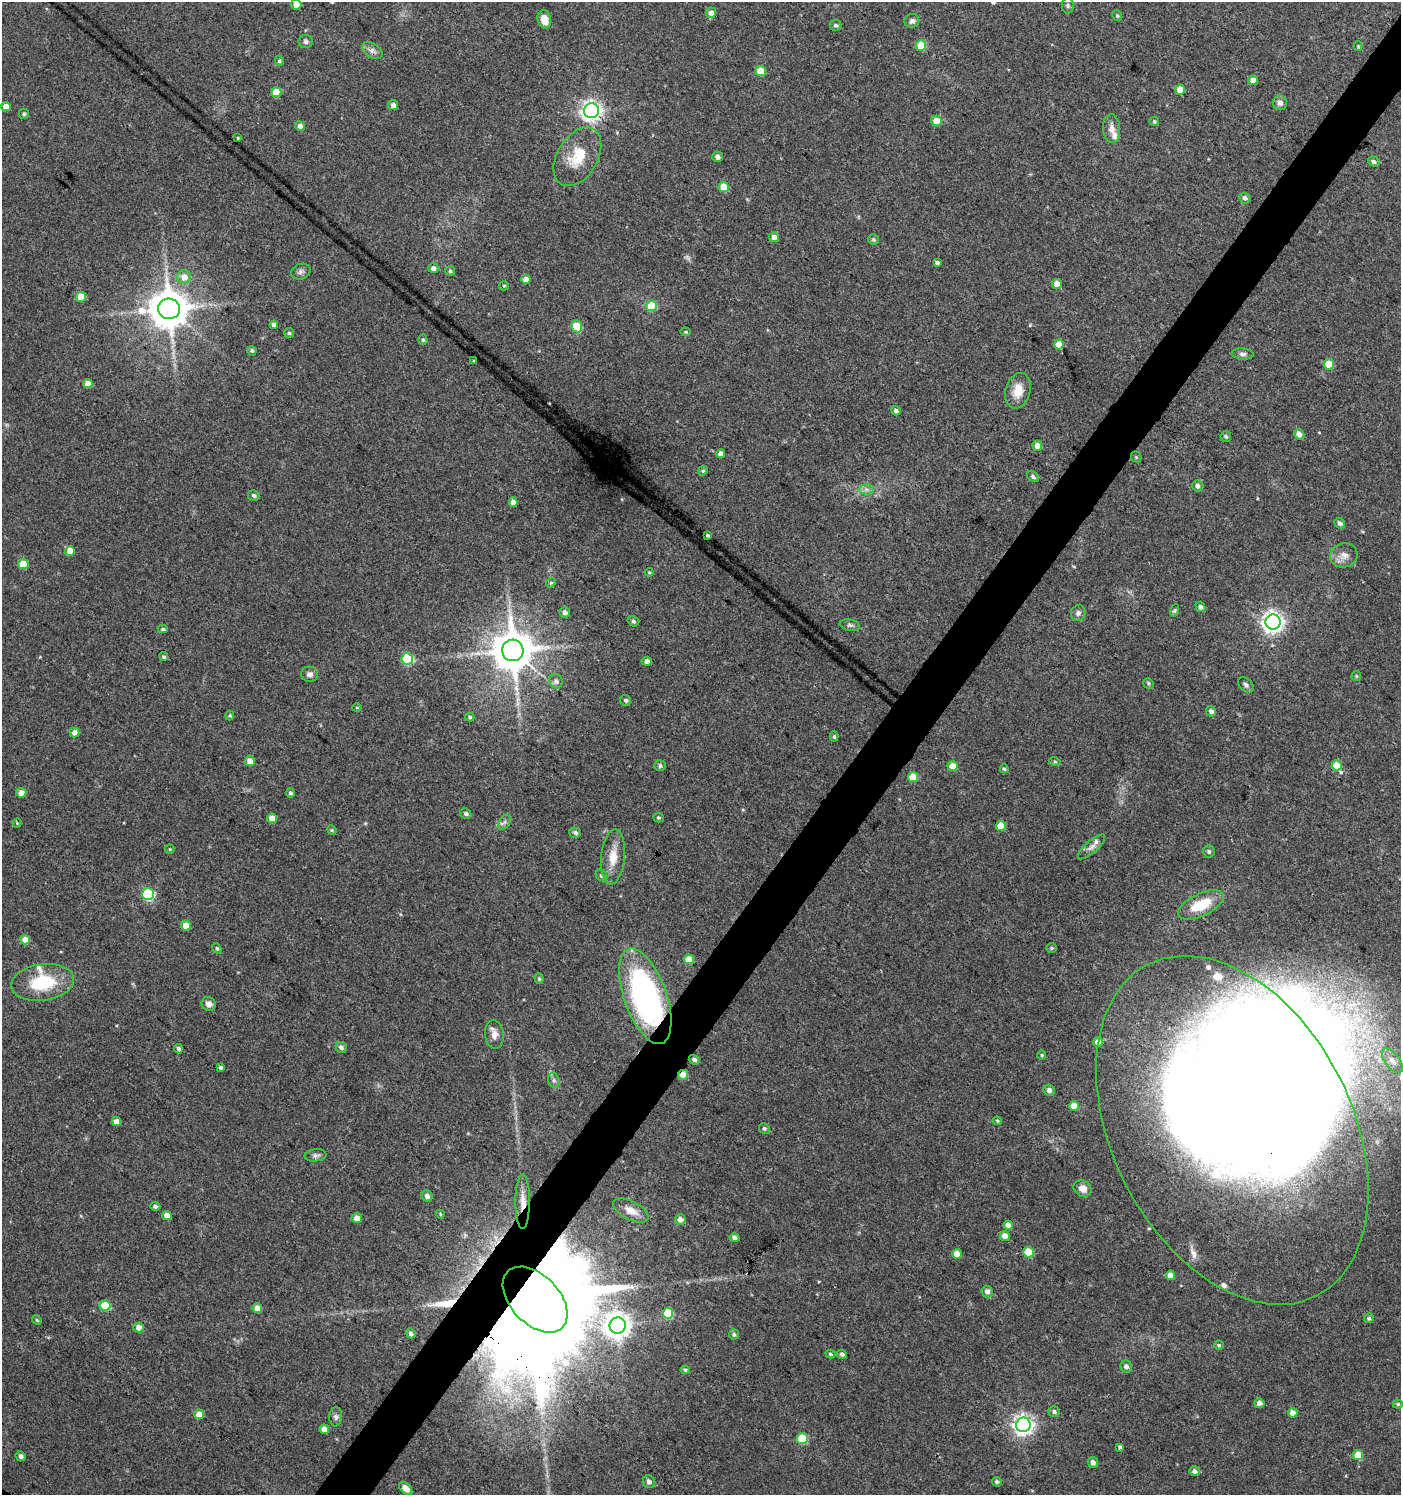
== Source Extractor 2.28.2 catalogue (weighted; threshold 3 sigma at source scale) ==
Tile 10 of 4 x 4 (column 2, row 3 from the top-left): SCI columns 1576-2974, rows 1502-2994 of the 6017 x 5983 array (HDU 1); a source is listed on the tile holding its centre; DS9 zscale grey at full resolution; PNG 1403 x 1497 px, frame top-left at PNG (2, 2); each listed source drawn as its Kron ellipse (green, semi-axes under 4 px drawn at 4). Shown black and unused: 4% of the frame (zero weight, under 3 of 4 exposures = <1% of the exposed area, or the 3 px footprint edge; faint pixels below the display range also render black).
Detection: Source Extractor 2.28.2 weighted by HDU 2 'WHT'; one run over the whole footprint, this tile lists its part. Background 0.0237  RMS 0.0039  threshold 0.0177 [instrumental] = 3 sigma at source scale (4.5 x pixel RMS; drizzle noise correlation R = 1.50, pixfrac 1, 0.0396/0.0396 arcsec/px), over >= 5 px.
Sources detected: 212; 1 too faint to see at this stretch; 5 inside a brighter object's white glare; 1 cosmic-ray / hot-pixel residue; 1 long thin detection or spike segment (spike, bleed or trail) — neither listed nor drawn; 7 inside a brighter listed object's ellipse — not listed separately; the other 197 listed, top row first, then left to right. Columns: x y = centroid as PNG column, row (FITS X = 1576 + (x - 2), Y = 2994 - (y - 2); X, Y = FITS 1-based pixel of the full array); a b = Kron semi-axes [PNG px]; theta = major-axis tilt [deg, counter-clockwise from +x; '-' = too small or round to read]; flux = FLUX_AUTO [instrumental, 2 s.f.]
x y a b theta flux
296 4 5 5 - 4.4
1068 6 8 6 90 0.97
711 13 5 5 - 2.5
1117 15 6 4 -56 0.65
544 19 9 6 -76 4.8
912 21 7 7 - 1.8
836 25 6 5 - 0.87
306 41 7 6 - 0.97
921 45 5 5 - 11
1358 46 4 4 - 0.41
372 51 11 7 -35 1.8
279 61 5 4 - 0.66
761 71 5 5 - 11
1253 80 5 4 - 4.1
1180 90 5 5 - 6.2
276 92 5 5 - 11
1280 103 7 7 - 1.7
393 105 5 5 - 1.6
6 107 5 4 - 4.5
591 111 7 7 - 210
24 114 5 5 - 0.75
936 121 5 5 - 5.6
1154 121 5 4 - 0.58
300 126 5 4 - 1.9
1112 128 14 8 -86 3
238 138 3 2 - 0.34
577 157 32 20 59 13
718 157 5 5 - 1.5
1374 162 6 5 - 1.1
724 187 5 5 - 9.1
1245 198 6 5 - 1.1
774 237 5 5 - 2.5
873 239 5 5 - 0.68
937 263 4 4 - 1.1
433 268 5 5 - 1.8
450 271 5 5 - 0.72
301 272 10 7 23 1.4
184 277 7 6 - 3.5
526 279 5 4 - 3.1
1057 284 5 5 - 3.6
504 286 5 4 - 0.47
81 297 5 5 - 7.5
652 306 5 5 - 13
169 309 11 10 - 1200
274 325 4 4 - 2.1
577 326 6 5 - 10
685 332 5 4 - 0.49
289 333 5 5 - 0.61
423 340 5 4 - 0.69
1059 344 5 4 - 5.5
252 351 5 4 - 0.67
1243 354 11 5 -4 1.3
474 361 3 2 - 0.4
1329 364 5 5 - 8.3
88 384 5 4 - 3.7
1018 391 18 12 74 5.9
896 411 5 4 - 1.1
1299 434 5 5 - 2.3
1226 436 5 5 - 0.81
1037 446 5 5 - 3.2
720 454 4 4 - 2
1136 457 6 5 - 0.54
703 471 5 4 - 0.64
1033 476 6 5 - 0.95
1198 486 6 5 - 1.4
866 489 7 5 0 1.3
254 495 6 5 - 0.92
513 502 4 4 - 3.1
1340 523 6 4 -41 1.1
707 535 3 3 - 0.6
70 551 5 5 - 4.7
1344 555 14 12 10 3.3
23 564 5 5 - 11
649 572 4 4 - 0.38
551 583 5 4 - 0.65
1200 607 5 4 - 1.2
1175 610 6 4 71 0.61
565 612 5 5 - 1.5
1078 613 8 7 - 1.4
633 621 6 5 - 0.8
1273 622 7 7 - 220
850 625 10 5 -10 1.1
163 629 5 3 - 0.72
513 650 11 10 - 1400
164 657 4 4 - 0.77
407 659 6 5 - 28
647 661 5 4 - 1.7
310 674 8 7 - 1.7
1356 676 5 4 - 0.46
556 681 7 6 - 1.4
1148 683 5 5 - 0.69
1246 685 9 6 -45 1.2
626 700 6 5 - 0.79
357 707 5 3 - 0.35
1211 711 5 5 - 1.3
230 716 5 4 - 0.61
470 717 4 4 - 0.57
74 733 5 5 - 2.6
834 737 5 4 - 0.68
250 761 5 5 - 3.2
1055 762 6 3 -19 0.49
660 766 6 5 - 0.95
953 766 5 5 - 5.1
1337 766 5 5 - 10
1004 769 4 4 - 0.6
913 777 5 5 - 8.8
21 793 5 5 - 3.1
290 793 4 4 - 1
466 813 6 5 - 0.97
272 818 5 5 - 5.3
658 818 5 4 - 0.63
505 822 8 5 54 1.1
17 823 4 4 - 0.37
1001 826 5 5 - 8.5
332 830 5 4 - 0.49
575 833 6 5 - 1
1092 847 17 6 41 2.1
170 849 5 4 - 0.42
1209 852 6 6 - 0.96
613 857 28 12 85 7.1
601 875 6 5 - 0.97
148 894 6 6 - 44
1201 905 25 11 25 12
186 926 5 5 - 5.6
25 940 5 4 - 4.6
217 948 5 4 - 0.64
1051 948 5 4 - 0.53
689 959 5 5 - 7.2
539 979 5 4 - 0.62
43 982 32 18 8 21
645 996 50 21 -70 110
209 1004 7 7 - 2.1
494 1035 14 9 -83 3
1098 1042 5 4 - 2.4
341 1047 6 5 - 1.2
178 1049 4 4 - 1
1042 1055 4 4 - 0.48
694 1060 5 4 - 1.1
1392 1061 14 7 -53 2.3
220 1067 4 4 - 0.78
683 1075 5 4 - 3.6
554 1080 8 6 -69 1.1
1049 1090 6 5 - 1.7
1074 1106 5 5 - 6.6
116 1121 4 4 - 2.6
997 1121 4 4 - 0.45
764 1128 5 5 - 0.75
1232 1130 186 120 -63 970
316 1155 11 6 7 1.2
1083 1188 9 8 - 3.2
427 1196 6 5 - 1.5
523 1202 27 7 90 5.5
155 1206 5 4 - 0.98
631 1211 19 9 -27 5
440 1214 5 3 - 0.37
167 1215 5 4 - 3.9
357 1218 5 5 - 3.2
680 1220 5 5 - 2.1
1008 1225 5 4 - 2.4
1005 1236 5 5 - 2.6
734 1238 5 4 - 1.2
1028 1252 5 5 - 11
957 1254 5 5 - 4.4
1170 1275 5 4 - 2.7
987 1291 6 5 - 1.7
535 1300 39 24 -46 21000
105 1306 5 5 - 15
257 1308 5 5 - 4.4
668 1313 5 5 - 14
1369 1318 5 4 - 0.76
37 1320 5 4 - 0.46
618 1325 8 8 - 380
139 1327 5 5 - 2.8
411 1333 5 4 - 1.1
734 1334 5 5 - 0.74
1219 1345 5 4 - 0.62
830 1354 5 3 - 0.59
842 1354 5 4 - 0.93
1126 1367 6 5 - 1.4
685 1370 5 4 - 0.59
1259 1403 5 5 - 2.1
1398 1404 5 4 - 0.6
1054 1412 6 5 - 0.92
1293 1413 5 4 - 3
199 1414 5 4 - 4.1
336 1417 9 6 84 1.3
1023 1425 7 7 - 210
324 1429 5 4 - 3.3
802 1439 5 5 - 18
1120 1447 4 4 - 0.61
1358 1455 5 5 - 6.4
21 1456 5 4 - 1.1
1093 1462 6 5 - 1.7
1194 1471 5 5 - 1.2
649 1482 6 6 - 1.4
997 1482 5 4 - 0.82
406 1488 8 5 -42 2.5
Overlapping masked pixels (flux is a lower limit): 6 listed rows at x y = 645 996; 694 1060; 683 1075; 1232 1130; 523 1202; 535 1300
Isophote crosses this tile's border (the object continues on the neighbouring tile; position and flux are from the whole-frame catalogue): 1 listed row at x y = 296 4